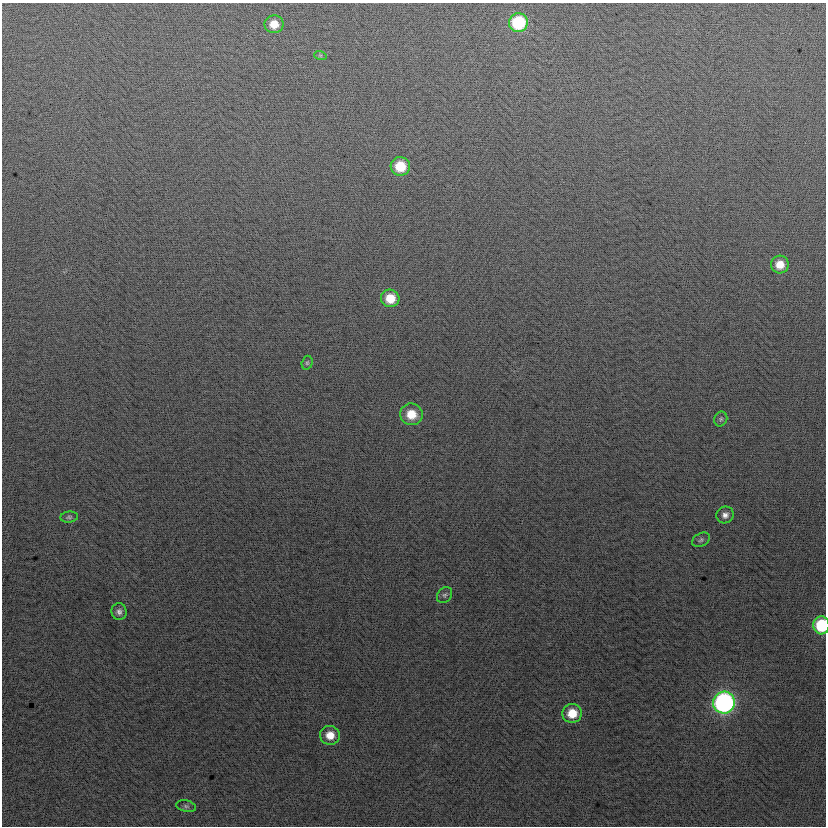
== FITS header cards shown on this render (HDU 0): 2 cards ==
NAXIS1  =                  824
NAXIS2  =                  824

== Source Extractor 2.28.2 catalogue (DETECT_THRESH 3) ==
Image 824 x 824 px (HDU 0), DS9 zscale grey, 1 PNG px = 1 image px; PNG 828 x 828 px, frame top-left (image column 1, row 824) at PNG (2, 3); each listed source drawn as its Kron ellipse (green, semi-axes under 4 px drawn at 4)
Background 2.1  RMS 13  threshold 39.9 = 3 sigma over >= 5 px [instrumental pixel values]
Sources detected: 19; all 19 listed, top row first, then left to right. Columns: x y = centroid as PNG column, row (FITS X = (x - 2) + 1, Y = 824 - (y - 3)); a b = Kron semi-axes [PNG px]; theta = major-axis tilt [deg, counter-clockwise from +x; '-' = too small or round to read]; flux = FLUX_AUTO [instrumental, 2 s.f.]
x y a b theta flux
518 23 9 9 - 60000
274 24 9 9 - 13000
320 55 6 4 -18 1300
400 166 9 9 - 27000
780 265 9 9 - 13000
390 298 9 9 - 19000
307 363 7 5 74 1600
411 414 11 10 - 19000
721 419 7 6 - 1900
725 515 9 8 - 4900
69 517 9 5 7 2000
701 540 9 6 29 2600
444 595 9 7 52 2200
119 612 8 7 - 3800
821 625 9 8 - 49000
724 703 11 11 - 270000
572 713 10 9 - 19000
330 735 10 9 - 12000
186 806 10 5 -14 2300
At the frame edge (FLAGS 8, measured only in part): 1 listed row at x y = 821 625